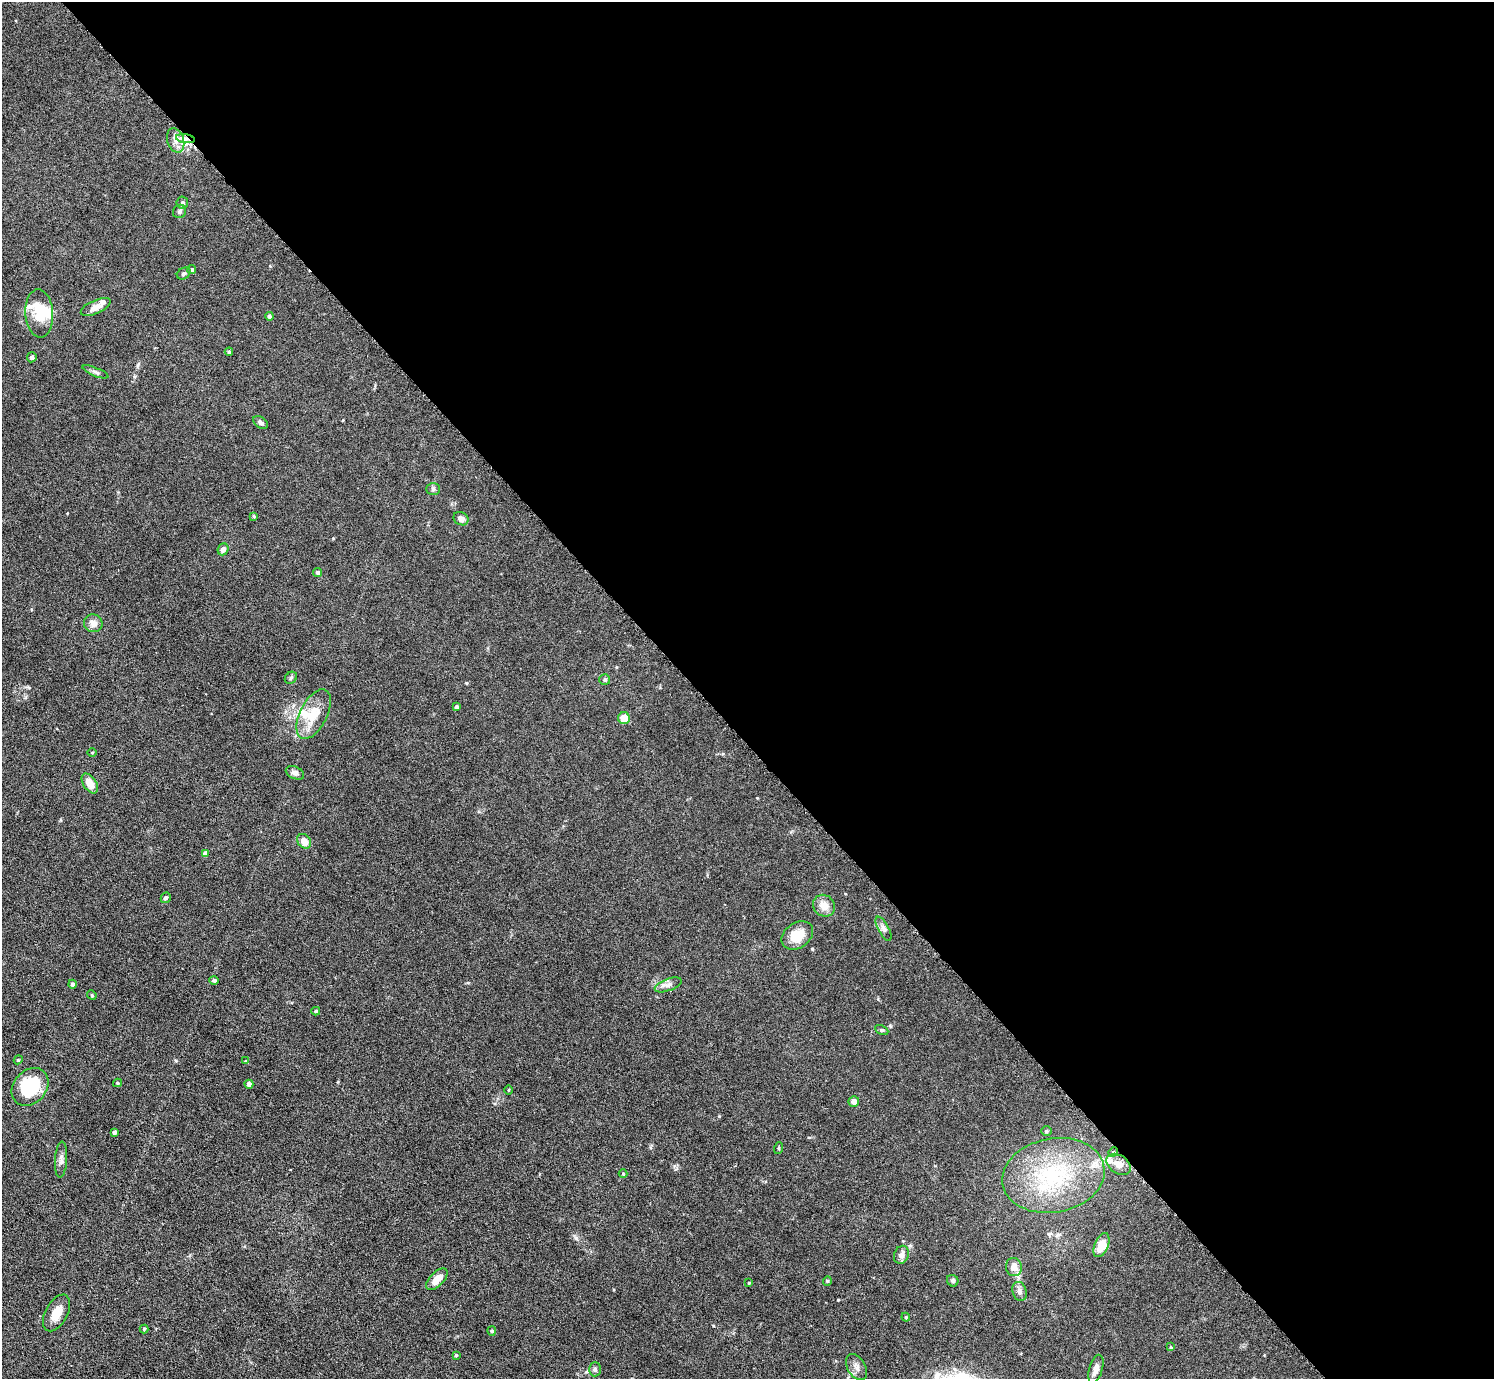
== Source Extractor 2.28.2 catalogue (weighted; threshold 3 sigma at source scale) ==
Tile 8 of 4 x 4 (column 4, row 2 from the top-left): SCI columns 4578-6069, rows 2912-4288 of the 6126 x 6131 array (HDU 1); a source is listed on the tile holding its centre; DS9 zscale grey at full resolution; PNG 1496 x 1381 px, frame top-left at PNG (2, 2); each listed source drawn as its Kron ellipse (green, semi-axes under 4 px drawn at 4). Shown black and unused: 53% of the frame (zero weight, under 3 of 6 exposures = <1% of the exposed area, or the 3 px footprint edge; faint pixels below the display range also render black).
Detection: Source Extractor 2.28.2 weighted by HDU 2 'WHT'; one run over the whole footprint, this tile lists its part. Background 0.0396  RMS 0.004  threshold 0.0164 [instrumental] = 3 sigma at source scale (4.09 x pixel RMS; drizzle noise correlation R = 1.36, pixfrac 0.8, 0.05/0.05 arcsec/px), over >= 5 px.
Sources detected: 79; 1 inside a brighter object's white glare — neither listed nor drawn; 7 inside a brighter listed object's ellipse — not listed separately; the other 71 listed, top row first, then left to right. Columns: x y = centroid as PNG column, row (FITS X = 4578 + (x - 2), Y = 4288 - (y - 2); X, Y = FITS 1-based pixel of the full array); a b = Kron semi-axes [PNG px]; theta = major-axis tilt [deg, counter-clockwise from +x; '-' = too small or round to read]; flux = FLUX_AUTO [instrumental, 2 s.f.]
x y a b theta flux
185 139 9 4 -9 1.6
176 140 12 8 -72 2.5
182 202 6 5 - 0.85
180 211 7 6 - 0.8
192 270 5 4 - 0.78
184 273 7 5 33 0.78
96 307 16 6 24 2.7
39 313 24 14 -86 8.6
269 316 4 4 - 0.74
229 352 4 3 - 0.53
32 357 5 4 - 1.1
95 372 14 3 -22 0.92
260 422 8 5 -36 1
433 489 7 6 - 0.74
254 516 4 3 - 0.42
461 519 8 6 -31 1.9
223 549 6 5 - 1.8
318 572 4 4 - 0.98
93 623 9 9 - 2.4
291 678 7 5 44 0.68
605 680 5 5 - 0.88
456 707 4 3 - 1.2
314 714 27 13 63 8.9
624 718 6 6 - 5.2
92 752 4 3 - 0.32
295 773 9 6 -25 1.5
90 783 11 6 -55 4.2
304 841 8 6 -51 3.8
205 853 4 4 - 2.4
166 898 5 4 - 0.92
824 906 11 10 - 3.6
883 929 13 5 -61 1.4
797 935 17 12 35 6.4
214 980 5 4 - 0.85
72 984 4 4 - 1.1
668 985 14 6 20 1.7
92 995 5 4 - 0.47
316 1011 4 4 - 0.61
882 1030 7 4 -26 0.56
18 1060 4 3 - 0.36
246 1061 4 4 - 0.43
117 1083 4 4 - 0.41
249 1084 4 4 - 1.6
30 1087 21 16 48 20
508 1090 5 3 - 0.35
854 1101 5 5 - 2.1
1046 1131 5 5 - 0.53
114 1132 4 3 - 0.98
779 1148 6 4 72 0.4
1113 1152 5 4 - 0.52
61 1160 18 6 87 1.7
1119 1164 13 9 -34 3.7
623 1174 4 4 - 0.35
1053 1175 51 37 10 40
1101 1245 13 7 67 6.6
901 1255 9 7 69 1.8
1014 1267 9 8 - 3.2
437 1279 13 7 45 4.1
827 1281 5 4 - 0.43
953 1281 6 5 - 0.75
749 1283 3 2 - 0.34
1019 1291 9 7 -72 1.3
56 1313 20 11 61 4.7
906 1317 4 3 - 0.38
144 1329 4 4 - 0.5
492 1331 5 4 - 0.41
1170 1347 4 3 - 0.6
456 1355 4 4 - 0.47
856 1367 14 9 -61 2.2
595 1369 7 6 - 0.97
1096 1369 14 6 73 2.5
Overlapping masked pixels (flux is a lower limit): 1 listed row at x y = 185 139
Unlisted compact peaks at least as high as the median listed source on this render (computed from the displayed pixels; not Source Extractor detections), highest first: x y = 576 1238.